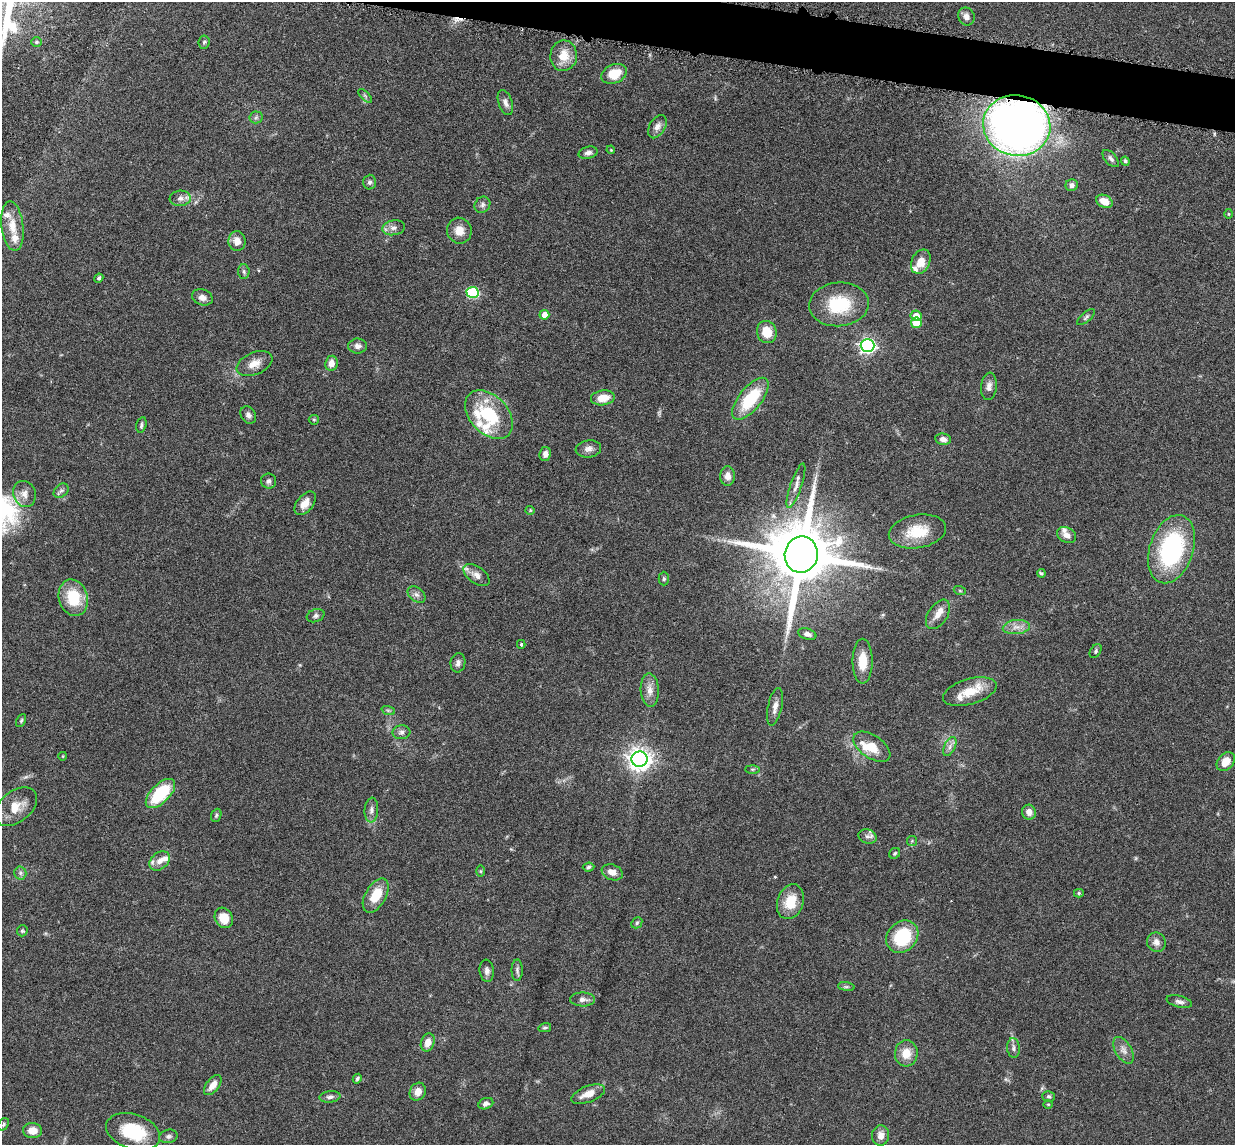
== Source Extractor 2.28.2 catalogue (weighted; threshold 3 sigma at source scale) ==
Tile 11 of 4 x 4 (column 3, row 3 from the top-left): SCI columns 2557-3789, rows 1297-2439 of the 5085 x 5014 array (HDU 1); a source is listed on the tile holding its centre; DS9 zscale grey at full resolution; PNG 1237 x 1147 px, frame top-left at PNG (2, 2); each listed source drawn as its Kron ellipse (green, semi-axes under 4 px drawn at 4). Shown black and unused: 3% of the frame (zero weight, under 3 of 6 exposures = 3% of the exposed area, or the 3 px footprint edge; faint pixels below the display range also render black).
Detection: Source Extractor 2.28.2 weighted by HDU 2 'WHT'; one run over the whole footprint, this tile lists its part. Background 0.0461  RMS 0.0033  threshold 0.0133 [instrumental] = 3 sigma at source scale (4.09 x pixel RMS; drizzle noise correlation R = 1.36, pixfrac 0.8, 0.05/0.05 arcsec/px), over >= 5 px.
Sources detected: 145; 1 inside a brighter object's white glare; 1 cosmic-ray / hot-pixel residue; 1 long thin detection or spike segment (spike, bleed or trail) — neither listed nor drawn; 12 inside a brighter listed object's ellipse — not listed separately; the other 130 listed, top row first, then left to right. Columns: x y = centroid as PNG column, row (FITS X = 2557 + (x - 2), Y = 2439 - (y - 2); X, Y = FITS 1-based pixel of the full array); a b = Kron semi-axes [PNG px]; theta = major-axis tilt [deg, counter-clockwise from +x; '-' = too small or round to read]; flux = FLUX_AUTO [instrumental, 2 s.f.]
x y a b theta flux
966 16 9 8 - 1.7
36 42 5 5 - 0.48
204 42 7 5 83 0.52
564 56 15 13 83 5.1
614 74 13 9 23 6.4
365 96 9 3 -45 0.46
505 102 13 7 -72 1.6
256 117 6 6 - 0.67
1017 125 34 30 -13 230
657 127 12 8 60 1.8
611 150 4 3 - 0.25
588 153 10 6 14 1.2
1111 158 10 5 -48 0.85
1125 161 5 4 - 0.54
369 182 7 6 - 0.83
1072 185 6 6 - 1.1
180 198 10 8 5 1.5
1104 201 9 6 -24 3.9
482 205 8 7 - 0.99
1229 214 5 3 - 0.27
12 226 25 11 -83 5
393 228 11 7 10 1.5
459 231 13 12 - 3.1
237 241 10 8 -83 2.5
921 262 13 9 64 3.8
244 271 7 5 -87 0.66
99 278 5 4 - 0.7
472 292 6 5 - 25
202 297 10 8 -20 1.9
839 304 30 22 5 14
544 315 5 4 - 2.5
916 316 5 5 - 3
1086 317 11 4 41 0.7
916 323 5 5 - 8
767 332 11 9 -74 5.4
358 346 9 7 1 1.3
867 346 7 6 - 88
331 363 7 6 - 2.6
254 364 19 11 23 3.4
989 386 14 8 84 1.6
603 398 12 7 8 4
750 399 25 11 51 14
248 415 9 7 -59 1.2
489 415 28 19 -47 19
314 420 5 5 - 0.37
141 425 8 5 75 0.62
943 439 8 5 -8 1.3
588 449 13 8 7 1.5
545 454 7 5 81 1.5
727 476 10 7 -89 1.8
269 481 7 7 - 0.96
796 486 23 5 71 1.9
61 491 8 6 40 0.79
24 494 13 11 -68 2.3
305 503 13 8 51 2.7
530 510 4 4 - 0.31
917 531 29 16 10 9.2
1067 535 10 7 -29 1.7
1171 549 35 22 71 38
801 555 18 16 79 3000
1041 573 4 3 - 0.42
477 575 15 8 -36 2.1
664 579 7 5 88 0.55
960 591 6 4 -19 0.38
416 595 10 7 -38 1.2
73 598 18 14 -74 10
938 614 16 9 56 2.6
316 616 9 6 18 0.86
1016 627 13 7 5 2.1
807 634 9 5 -18 1.2
521 644 4 3 - 0.35
1096 651 7 5 56 0.54
863 661 22 10 90 5.7
458 663 10 7 81 1.2
650 690 17 9 -87 2.7
970 692 28 12 16 6.7
775 707 19 7 78 2.1
388 710 7 4 -19 0.51
21 720 7 4 63 0.46
401 732 9 7 7 0.97
872 747 21 11 -35 5.7
950 747 10 5 64 1.2
63 756 4 2 - 0.21
640 759 8 7 - 230
1226 761 11 7 47 4.1
752 769 7 4 0 0.43
160 794 18 9 45 14
16 807 24 15 38 5.9
371 810 12 7 86 1.3
1029 812 7 7 - 2.1
216 815 7 5 69 0.5
867 836 9 7 -21 1.1
912 841 5 5 - 0.38
895 853 6 5 - 0.48
160 861 11 8 41 2.1
588 867 6 4 6 0.51
481 871 5 3 - 0.3
612 872 11 7 -21 2.2
20 873 6 6 - 0.74
1079 893 5 4 - 0.46
376 895 19 10 60 6.7
790 902 18 13 70 6.9
224 918 10 8 -62 4.8
637 923 6 5 - 0.48
22 931 5 5 - 0.52
902 937 17 14 46 16
1156 942 10 9 - 1.8
517 970 11 5 90 0.89
487 971 11 7 -84 1.2
846 987 8 4 -8 0.57
583 999 12 7 -2 1.5
1179 1002 13 6 -14 1.2
545 1028 6 4 14 0.51
428 1042 9 6 69 2.5
1013 1048 10 6 -86 0.98
1123 1050 15 8 -59 1.8
906 1053 13 11 85 4.2
357 1079 5 4 - 0.47
213 1085 12 6 52 2.8
418 1092 9 7 61 2.5
588 1094 18 8 21 3.5
1049 1096 6 5 - 0.57
330 1097 10 5 7 1
486 1104 8 5 23 1.1
1048 1104 5 3 - 0.26
3 1124 7 5 59 0.5
33 1131 9 7 -4 3.2
133 1132 28 17 -19 14
168 1136 9 6 12 0.93
881 1136 10 8 87 2.2
Overlapping masked pixels (flux is a lower limit): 1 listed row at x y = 1017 125